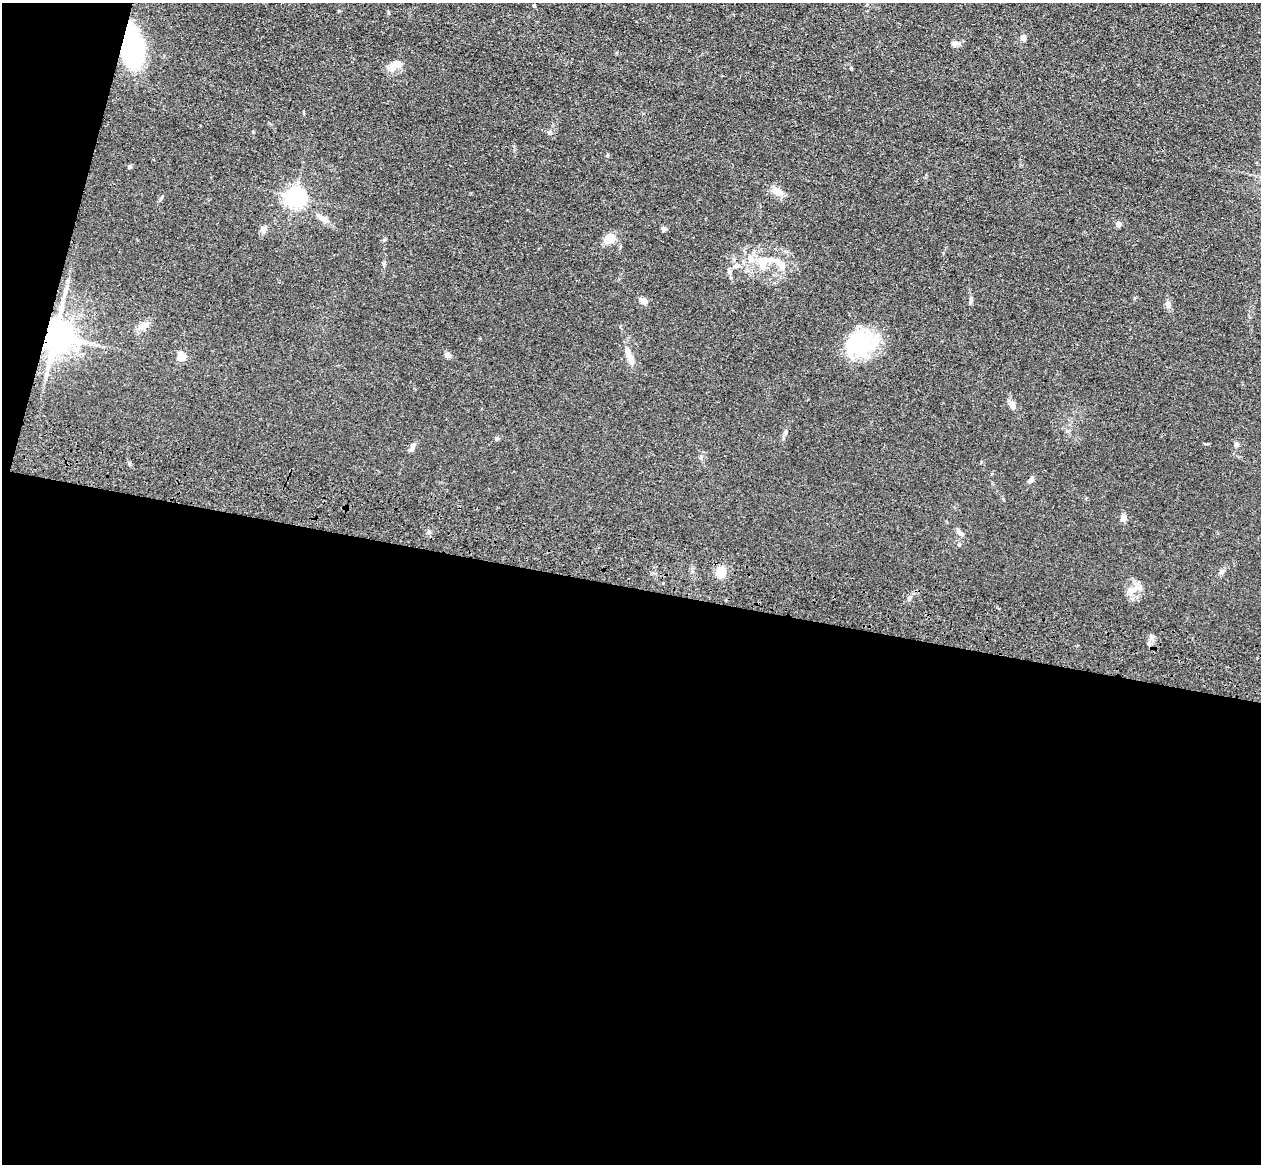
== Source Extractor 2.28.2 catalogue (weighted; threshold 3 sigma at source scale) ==
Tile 13 of 4 x 4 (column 1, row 4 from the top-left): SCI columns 37-1295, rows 362-1523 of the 5109 x 5248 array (HDU 1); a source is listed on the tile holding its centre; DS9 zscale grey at full resolution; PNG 1263 x 1166 px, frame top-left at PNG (2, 3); no overlay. Shown black and unused: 52% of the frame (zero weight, under 3 of 4 exposures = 6% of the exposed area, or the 3 px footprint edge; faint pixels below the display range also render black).
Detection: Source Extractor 2.28.2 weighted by HDU 2 'WHT'; one run over the whole footprint, this tile lists its part. Background 0.0611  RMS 0.0075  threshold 0.0338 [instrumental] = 3 sigma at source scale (4.5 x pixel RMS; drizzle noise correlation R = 1.50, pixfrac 1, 0.05/0.05 arcsec/px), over >= 5 px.
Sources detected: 37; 1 long thin detection or spike segment (spike, bleed or trail) — not listed; the other 36 listed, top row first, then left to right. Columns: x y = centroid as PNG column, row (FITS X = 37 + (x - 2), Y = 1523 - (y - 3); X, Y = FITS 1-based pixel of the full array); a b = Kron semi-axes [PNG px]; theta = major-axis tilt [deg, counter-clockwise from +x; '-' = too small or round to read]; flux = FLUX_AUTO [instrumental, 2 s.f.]
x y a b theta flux
1023 38 7 6 - 2.6
954 44 8 7 - 2.7
131 45 28 14 -82 140
397 64 15 10 15 6
851 68 4 4 - 0.62
549 133 6 4 -1 1.1
130 167 5 5 - 1.1
777 191 14 8 -25 7
295 197 7 6 - 350
1118 224 4 4 - 6.2
263 229 10 7 71 2.5
664 229 5 4 - 2.7
609 239 12 9 37 8.4
778 262 24 7 -27 7.7
764 264 21 11 51 12
736 266 9 4 37 2
729 272 8 6 -79 2.2
971 299 8 5 88 1.6
644 301 11 7 -37 3.3
1168 305 7 6 - 4.2
143 326 10 8 23 5.3
55 335 9 8 - 1700
861 344 42 27 12 46
448 355 7 5 -26 3
181 356 5 5 - 23
629 356 25 7 -70 7.7
1013 405 9 6 -63 4.3
785 432 6 4 71 1.1
1236 444 6 6 - 1.6
412 447 12 6 71 2.5
1031 480 6 5 - 2.6
1124 518 7 6 - 4.1
960 533 12 4 -40 2
721 572 15 10 -77 7.6
1221 572 7 7 - 2
1132 590 16 6 23 4.6
Overlapping masked pixels (flux is a lower limit): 2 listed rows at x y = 131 45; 55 335
Unlisted compact peaks at least as high as the median listed source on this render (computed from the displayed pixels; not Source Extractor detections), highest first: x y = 607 156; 384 240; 1206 444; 497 438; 701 457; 1151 636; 388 13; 162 197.